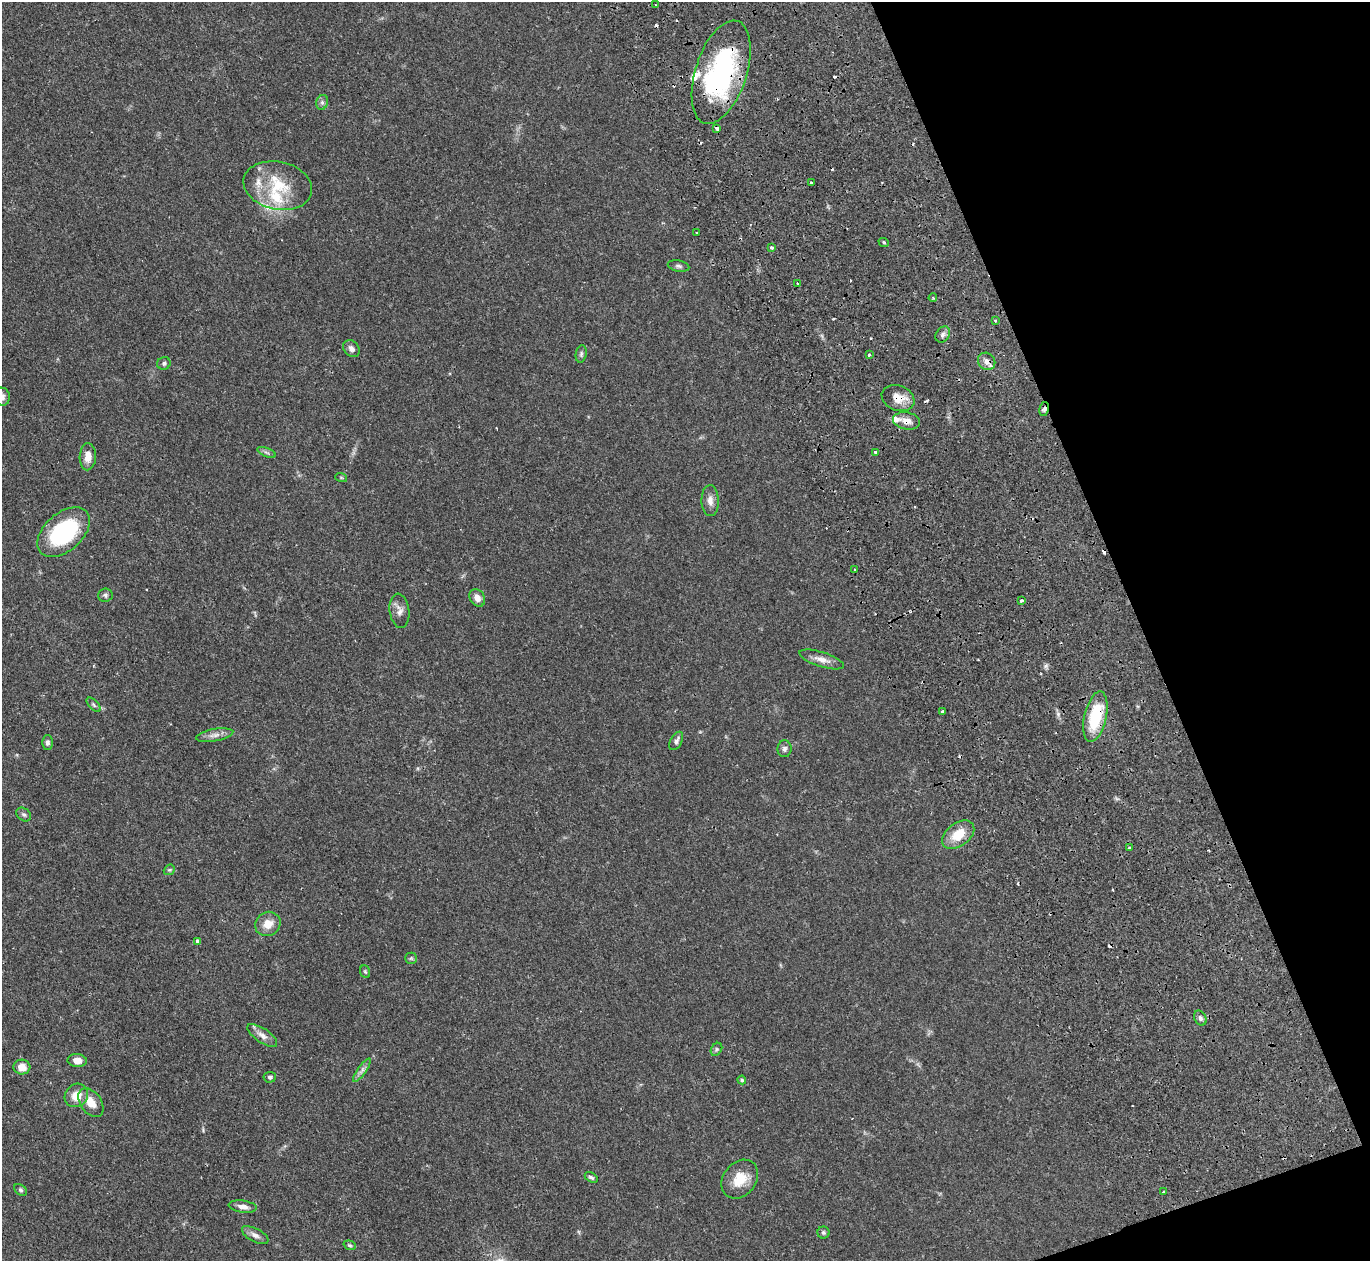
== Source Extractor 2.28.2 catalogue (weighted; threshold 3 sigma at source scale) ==
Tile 12 of 4 x 4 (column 4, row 3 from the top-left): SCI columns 4437-5804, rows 1735-2993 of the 6128 x 6110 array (HDU 1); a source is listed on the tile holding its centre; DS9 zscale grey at full resolution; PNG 1372 x 1263 px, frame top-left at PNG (2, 2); each listed source drawn as its Kron ellipse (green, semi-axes under 4 px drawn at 4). Shown black and unused: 18% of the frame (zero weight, under 2 of 3 exposures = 11% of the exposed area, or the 3 px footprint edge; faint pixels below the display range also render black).
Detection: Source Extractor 2.28.2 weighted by HDU 2 'WHT'; one run over the whole footprint, this tile lists its part. Background 0.0542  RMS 0.0047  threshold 0.0211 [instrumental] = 3 sigma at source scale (4.5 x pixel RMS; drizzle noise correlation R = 1.50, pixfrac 1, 0.05/0.05 arcsec/px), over >= 5 px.
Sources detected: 87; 13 cosmic-ray / hot-pixel residue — neither listed nor drawn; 6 inside a brighter listed object's ellipse — not listed separately; the other 68 listed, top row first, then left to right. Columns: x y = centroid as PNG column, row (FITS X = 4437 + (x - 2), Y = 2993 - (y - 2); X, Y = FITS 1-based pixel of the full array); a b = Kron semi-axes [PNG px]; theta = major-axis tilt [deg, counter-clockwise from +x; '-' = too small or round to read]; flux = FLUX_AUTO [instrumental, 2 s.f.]
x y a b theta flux
655 5 3 2 - 0.32
721 72 54 25 72 77
322 102 7 6 - 1.2
717 128 4 3 - 2.3
811 183 3 3 - 1.9
278 186 35 24 -12 20
697 233 3 2 - 0.34
884 243 5 3 - 0.51
771 248 4 3 - 0.77
679 266 11 5 -10 1.1
797 283 3 2 - 0.55
933 298 4 3 - 0.43
995 321 3 2 - 0.5
943 334 8 6 59 1.4
351 349 9 7 -49 1.8
581 354 9 5 80 0.91
869 355 3 3 - 1
987 361 9 8 - 2.3
164 363 7 6 - 0.97
2 397 9 7 -81 1.9
898 398 17 12 -21 5.9
1044 409 7 4 79 1.1
907 421 14 8 -11 3.4
267 452 10 3 -21 0.87
875 453 3 3 - 1.3
88 457 13 8 87 4.2
341 477 6 3 -20 0.52
710 501 15 8 -88 2.9
64 532 31 19 41 41
855 570 3 2 - 0.69
105 595 7 6 - 1.1
477 598 9 7 -58 2.8
1022 601 3 3 - 1.2
399 611 17 10 -83 3.1
822 659 23 7 -17 3.9
94 705 9 4 -46 0.88
942 711 3 2 - 0.69
1095 717 25 11 77 22
215 735 19 6 10 2.8
676 741 10 5 62 1.4
47 742 7 5 90 1.2
784 749 8 7 - 1.5
24 815 8 6 -36 1.1
958 835 18 11 37 9.1
1129 848 3 2 - 0.45
169 870 6 4 41 0.68
268 924 13 11 34 5.3
197 941 4 3 - 1.9
411 958 6 6 - 0.74
365 972 6 5 - 0.62
1200 1018 8 5 -62 1.2
262 1035 17 7 -35 2.9
716 1049 7 5 56 0.73
77 1060 9 6 -2 3.5
22 1067 8 7 - 4.1
362 1070 14 4 54 1.8
270 1077 6 5 - 0.9
742 1080 4 4 - 0.85
76 1095 12 11 - 6.3
91 1103 16 10 -54 5.6
591 1177 7 4 -31 0.9
740 1179 21 16 51 9.1
20 1190 7 5 -42 0.81
1163 1192 3 2 - 0.32
243 1207 14 6 -7 2.3
823 1232 6 6 - 0.82
255 1235 14 6 -28 2.2
350 1245 6 4 -20 0.66
Overlapping masked pixels (flux is a lower limit): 7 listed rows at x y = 721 72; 717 128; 987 361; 898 398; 1044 409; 907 421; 1095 717
Isophote crosses this tile's border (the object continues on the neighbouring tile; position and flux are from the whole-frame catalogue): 1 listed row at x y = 2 397